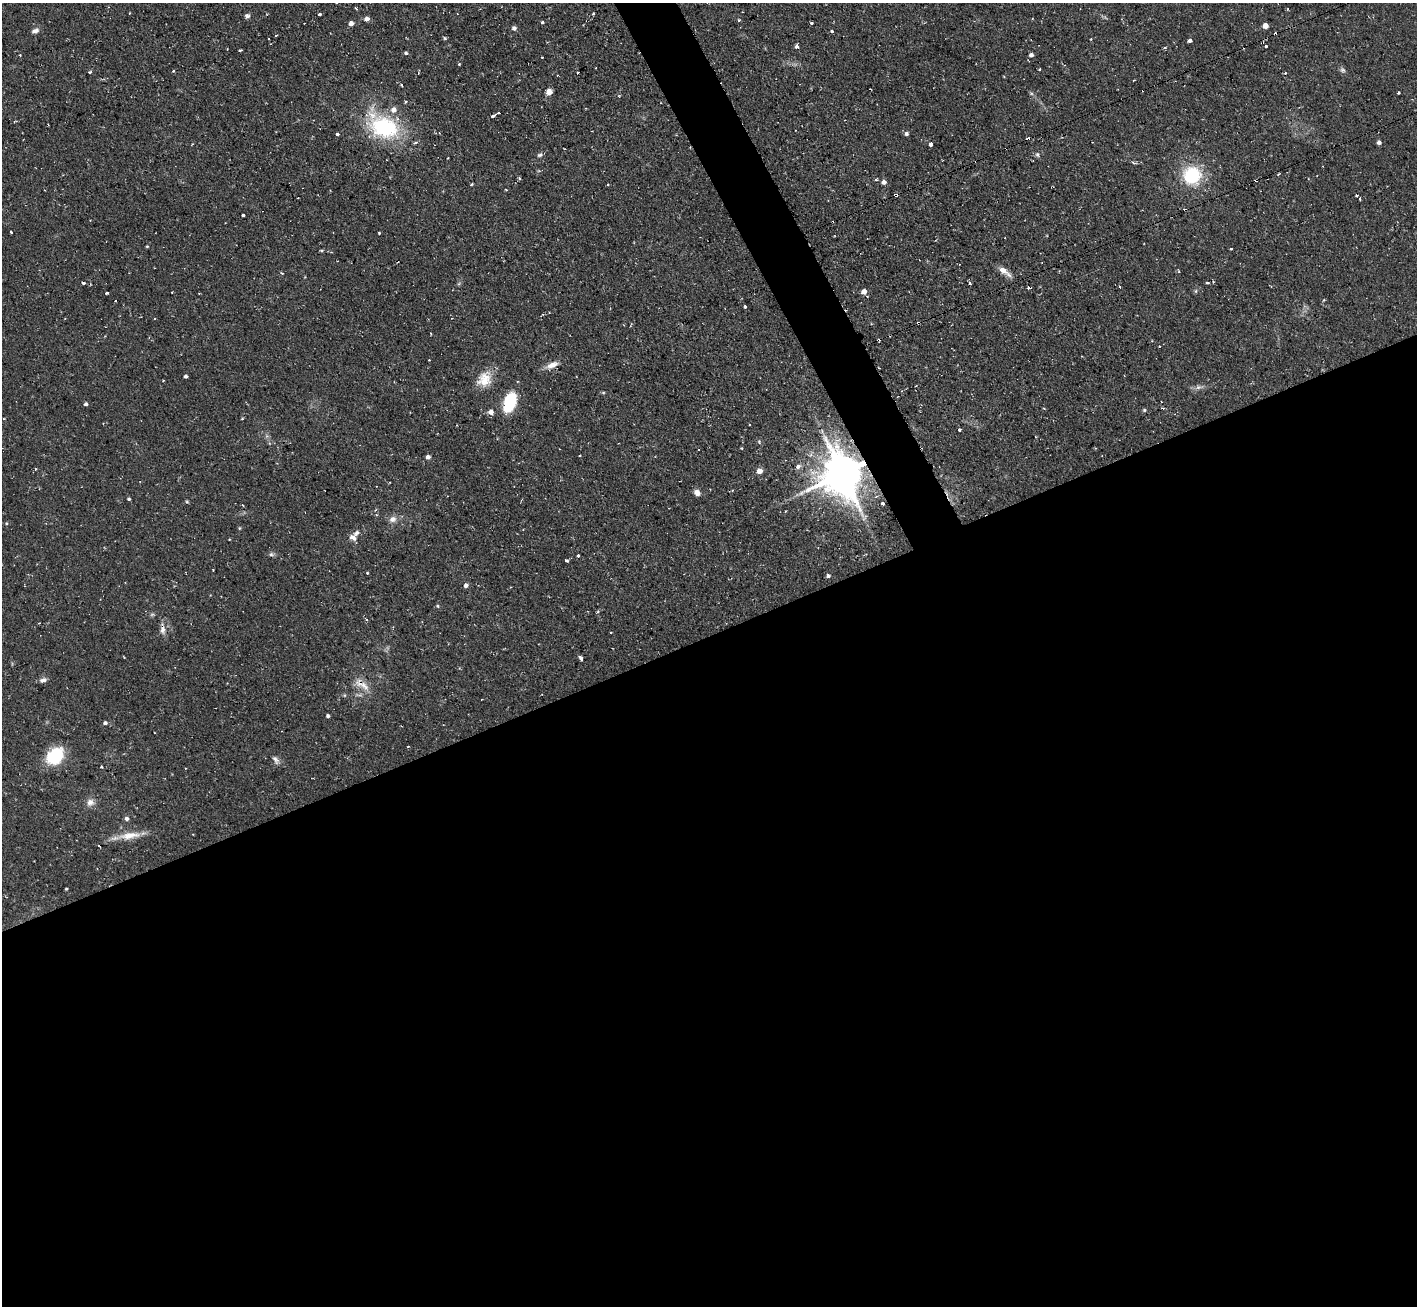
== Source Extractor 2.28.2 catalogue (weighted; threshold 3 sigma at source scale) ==
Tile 15 of 4 x 4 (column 3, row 4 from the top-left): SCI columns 2833-4247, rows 286-1589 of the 5665 x 5649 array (HDU 1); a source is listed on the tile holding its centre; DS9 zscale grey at full resolution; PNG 1419 x 1308 px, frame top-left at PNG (2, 3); no overlay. Shown black and unused: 53% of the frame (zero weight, under 2 of 3 exposures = <1% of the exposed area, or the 3 px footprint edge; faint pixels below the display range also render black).
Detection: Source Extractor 2.28.2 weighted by HDU 2 'WHT'; one run over the whole footprint, this tile lists its part. Background 0.085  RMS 0.0075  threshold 0.0336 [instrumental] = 3 sigma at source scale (4.5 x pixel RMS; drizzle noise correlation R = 1.50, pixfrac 1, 0.05/0.05 arcsec/px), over >= 5 px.
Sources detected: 148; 1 too faint to see at this stretch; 17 cosmic-ray / hot-pixel residue — not listed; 2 inside a brighter listed object's ellipse — not listed separately; the other 128 listed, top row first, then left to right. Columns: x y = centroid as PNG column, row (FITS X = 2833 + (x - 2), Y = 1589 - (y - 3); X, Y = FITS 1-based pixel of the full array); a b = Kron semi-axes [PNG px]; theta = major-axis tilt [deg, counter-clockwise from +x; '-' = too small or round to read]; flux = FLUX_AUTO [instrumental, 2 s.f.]
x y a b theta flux
355 8 3 2 - 0.82
319 14 3 3 - 4.6
593 14 3 3 - 1.2
247 16 6 5 - 2.5
367 19 6 5 - 3.1
739 20 3 3 - 1.8
542 22 3 3 - 1.7
351 23 5 5 - 3.2
812 23 3 3 - 1.9
1265 26 5 4 - 7.4
514 28 5 5 - 2.3
35 31 9 6 27 3.3
832 31 3 3 - 1.5
276 35 3 2 - 0.93
445 38 5 4 - 1
1190 40 3 3 - 36
797 46 4 3 - 5.7
1266 46 3 3 - 2.2
1165 47 4 4 - 0.95
240 50 4 3 - 2
406 53 4 4 - 1.4
1031 55 5 5 - 2.2
459 64 3 3 - 0.84
596 68 2 2 - 0.69
1039 69 3 2 - 0.86
1342 70 8 5 -16 1.8
173 71 3 3 - 0.93
89 72 4 3 - 1.1
578 72 3 3 - 1.8
1285 73 4 3 - 0.81
401 84 3 2 - 1.4
549 92 5 5 - 7.4
1399 92 3 3 - 1.6
1031 93 6 4 -19 1.1
405 102 5 3 - 0.75
393 110 8 8 - 4.8
498 113 3 3 - 1.6
493 116 5 3 - 3.2
384 127 31 19 -29 84
337 134 3 3 - 2.4
906 134 5 5 - 2.1
1379 142 5 5 - 2.1
930 144 4 3 - 5.5
1006 148 3 2 - 0.64
1037 154 7 5 -88 1.6
540 155 7 5 6 1.7
1192 175 18 18 - 44
519 178 4 3 - 1.1
876 180 4 3 - 1.3
1256 180 4 3 - 1.3
884 182 6 5 - 3.2
608 184 3 3 - 0.66
506 190 4 2 - 0.58
1356 195 3 3 - 1.1
298 198 2 2 - 0.53
243 215 3 3 - 2.8
11 231 3 3 - 1.6
379 233 3 2 - 0.85
147 246 3 3 - 0.71
1231 249 3 2 - 0.9
321 250 5 3 - 0.85
1003 270 16 8 -39 6
282 273 5 2 - 0.71
83 283 3 3 - 2.1
459 283 6 4 20 1
970 283 3 3 - 5.6
1207 283 4 3 - 1.3
1120 287 4 3 - 1
1029 288 3 3 - 4.8
1196 291 6 4 89 1
172 292 2 2 - 0.54
864 292 4 4 - 5.2
106 293 3 3 - 1.6
745 306 3 3 - 4.8
918 323 3 2 - 0.97
1159 346 3 2 - 0.52
429 360 2 2 - 0.48
552 365 19 8 22 6.5
186 376 4 3 - 1.7
484 382 22 16 -27 13
1199 387 12 6 1 3.2
603 393 6 4 0 0.88
509 403 21 11 71 36
86 404 4 4 - 1.6
1144 410 4 4 - 1
491 412 5 5 - 4.7
960 429 3 3 - 4.8
742 448 4 3 - 0.66
698 449 3 2 - 0.71
580 455 3 3 - 1.3
428 457 5 5 - 2.8
798 466 4 3 - 5
759 471 5 5 - 6.4
842 473 14 12 -76 2600
697 492 7 6 - 4.6
129 499 4 3 - 1.1
187 502 6 4 -1 0.89
882 504 3 3 - 5.5
376 515 5 3 - 0.68
393 519 10 8 22 4.7
6 523 5 4 - 0.85
239 528 5 3 - 0.76
353 538 10 7 -30 4.1
271 554 6 6 - 1.6
578 556 3 3 - 3.2
566 560 4 3 - 4.9
213 570 2 2 - 0.49
367 573 3 3 - 0.69
828 576 4 4 - 1.8
466 585 5 5 - 2.7
437 606 5 3 - 0.88
598 611 6 4 71 0.87
366 619 4 3 - 1.1
39 623 3 2 - 1.1
162 629 18 7 -84 4.6
611 632 2 2 - 0.56
580 658 4 3 - 4.1
43 680 10 6 15 2.8
362 684 28 10 -33 10
328 716 4 3 - 1.4
105 723 5 5 - 1.9
55 756 18 14 47 40
276 760 13 7 -56 3.2
101 767 3 3 - 0.81
90 802 11 10 - 4.9
127 819 5 5 - 2.3
130 835 35 9 8 13
66 889 3 3 - 0.8
Overlapping masked pixels (flux is a lower limit): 6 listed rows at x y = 1006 148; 1256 180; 918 323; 842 473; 162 629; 362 684